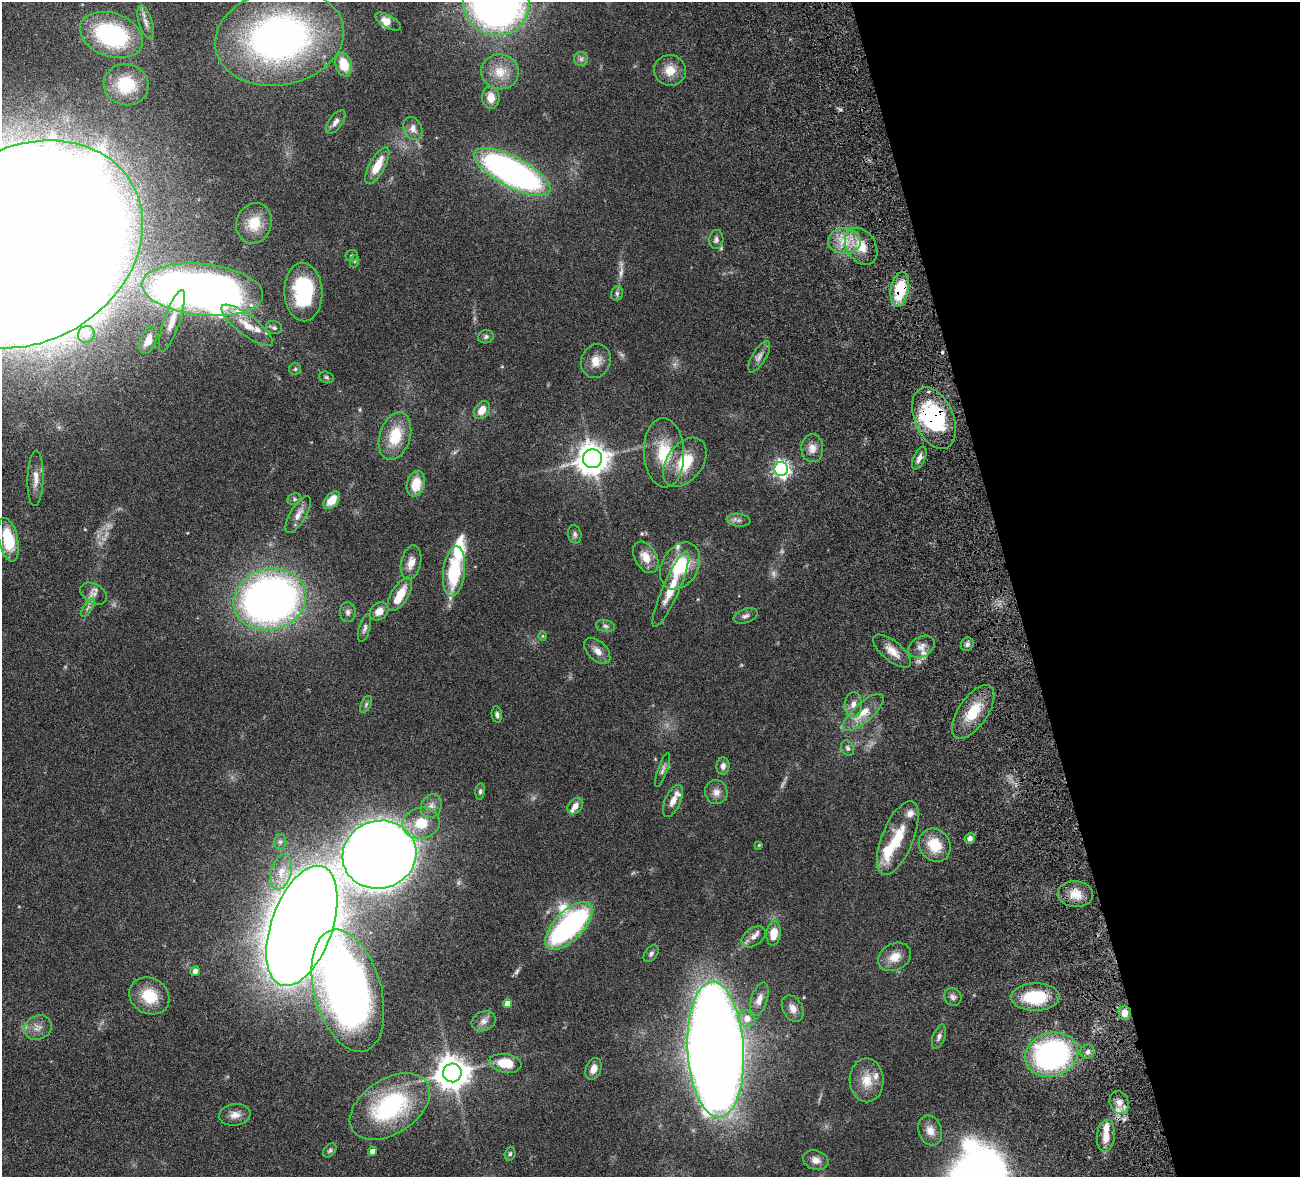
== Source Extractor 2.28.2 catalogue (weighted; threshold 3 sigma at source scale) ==
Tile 12 of 4 x 4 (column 4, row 3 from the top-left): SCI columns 4056-5353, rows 1508-2682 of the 5511 x 5251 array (HDU 1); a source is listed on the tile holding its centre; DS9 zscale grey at full resolution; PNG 1302 x 1179 px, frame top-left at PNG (2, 2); each listed source drawn as its Kron ellipse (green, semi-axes under 4 px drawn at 4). Shown black and unused: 22% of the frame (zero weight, under 4 of 8 exposures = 8% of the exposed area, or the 3 px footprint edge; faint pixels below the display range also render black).
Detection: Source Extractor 2.28.2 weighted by HDU 2 'WHT'; one run over the whole footprint, this tile lists its part. Background 0.116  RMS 0.0034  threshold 0.0138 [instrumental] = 3 sigma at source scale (4.09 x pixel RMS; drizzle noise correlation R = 1.36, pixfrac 0.8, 0.05/0.05 arcsec/px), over >= 5 px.
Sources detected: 149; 3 too faint to see at this stretch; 2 inside a brighter object's white glare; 1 cosmic-ray / hot-pixel residue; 1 long thin detection or spike segment (spike, bleed or trail) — neither listed nor drawn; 13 inside a brighter listed object's ellipse — not listed separately; the other 129 listed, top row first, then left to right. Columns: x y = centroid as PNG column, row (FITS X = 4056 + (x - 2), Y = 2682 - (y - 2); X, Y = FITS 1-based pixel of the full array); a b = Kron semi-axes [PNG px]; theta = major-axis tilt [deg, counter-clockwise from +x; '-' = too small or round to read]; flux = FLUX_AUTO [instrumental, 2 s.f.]
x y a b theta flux
496 3 33 32 - 190
146 22 17 6 -72 1.8
388 22 14 6 -29 2.2
111 35 32 21 -20 35
279 37 65 47 11 120
581 59 7 7 - 0.89
344 65 12 8 -75 6.4
670 70 16 15 - 4.6
500 72 19 17 -10 5.8
126 85 22 20 -13 12
491 97 11 9 -84 3.4
336 122 14 6 54 1.5
413 128 12 9 -66 2
377 166 20 8 61 5.9
512 172 42 15 -28 120
254 223 21 17 71 7
716 240 9 7 84 1.1
844 241 16 13 -2 5.9
27 244 121 97 30 2400
861 246 20 14 -58 6.3
352 256 6 5 - 0.54
355 261 6 4 70 0.42
900 289 17 9 79 13
202 290 61 26 -6 270
303 292 29 19 -88 23
617 293 7 5 77 0.72
172 321 32 8 71 4.8
247 325 31 10 -37 6.1
274 328 8 6 -16 0.85
86 334 9 8 - 2.3
486 337 8 6 19 0.77
148 340 14 7 69 4.5
759 357 18 6 59 1.7
596 361 17 14 66 3.9
295 369 6 6 - 0.63
326 377 7 5 -17 0.63
482 410 10 7 55 3.2
934 418 32 19 -66 32
395 436 24 15 73 9.9
812 448 14 11 -87 2.7
664 453 35 20 -87 12
919 458 12 5 64 1.7
592 459 9 9 - 490
685 462 27 18 53 10
781 469 7 6 - 100
36 478 28 8 88 3.3
416 484 13 9 76 6.4
294 499 7 5 21 0.63
332 500 10 6 47 4.1
298 515 21 8 59 2.4
739 520 12 6 -7 1.2
575 534 9 6 -79 0.89
8 540 22 9 -77 13
646 557 17 11 -60 4.2
411 563 17 10 77 2.9
680 566 25 18 60 14
454 571 25 11 84 20
671 589 41 8 66 7.1
94 593 14 9 -30 2.1
400 594 19 8 58 5.4
270 599 37 30 15 200
88 607 11 4 57 0.93
379 611 10 8 42 2.6
348 612 10 8 -86 1.1
745 616 12 7 19 1.2
605 626 9 6 -11 0.87
365 628 14 5 74 1
543 636 4 4 - 0.28
967 644 7 6 - 0.77
921 647 14 10 31 2.3
597 651 16 9 -46 2.5
892 651 23 10 -39 3.5
366 704 9 5 63 0.67
853 705 12 8 88 2.2
973 712 31 14 55 9.1
863 713 26 9 42 5.1
497 714 8 5 -84 0.79
848 748 8 6 -64 0.89
723 766 9 6 85 1.4
663 770 18 4 71 1.1
480 791 8 4 85 0.65
716 792 12 11 - 2.2
673 801 17 8 66 2.6
431 806 12 10 65 2.1
575 806 9 6 49 2.1
421 823 19 15 10 8.2
898 838 39 15 68 12
970 838 5 5 - 1.5
280 842 7 6 - 0.84
759 845 4 3 - 0.27
935 845 17 15 -54 7.8
379 855 37 34 17 670
281 872 18 10 76 3.9
1075 894 18 13 -3 4.7
302 926 63 30 70 1100
569 926 30 14 46 77
773 933 12 7 82 5.6
754 937 13 8 35 2.2
651 954 9 6 53 0.77
895 957 17 13 29 4
195 971 5 4 - 1.5
348 991 63 33 -74 190
149 996 21 17 -29 9.3
953 997 9 8 - 1.2
1035 997 24 13 0 15
759 999 17 8 72 2.5
508 1004 4 4 - 2.5
793 1008 14 10 -62 2.2
1125 1013 7 6 - 3
747 1018 8 8 - 3.1
484 1021 12 9 25 1.8
38 1028 14 12 25 2.6
939 1037 12 6 70 1.1
716 1050 68 28 -87 870
1087 1052 7 7 - 1
1052 1055 27 21 16 72
505 1063 16 9 -10 6.7
594 1069 11 7 69 2.4
452 1073 9 9 - 580
867 1080 22 17 -89 5.8
1119 1102 12 9 -66 2.7
390 1106 44 27 33 36
235 1115 16 10 6 2.5
930 1130 15 11 -70 3.1
1106 1136 16 9 84 3.9
330 1150 8 5 49 0.66
372 1151 4 4 - 1.8
510 1154 7 5 72 0.54
816 1160 13 9 -20 2.1
Overlapping masked pixels (flux is a lower limit): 3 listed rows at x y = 900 289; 934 418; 1106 1136
Isophote crosses this tile's border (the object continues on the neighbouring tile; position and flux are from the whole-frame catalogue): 2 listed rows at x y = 496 3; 27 244